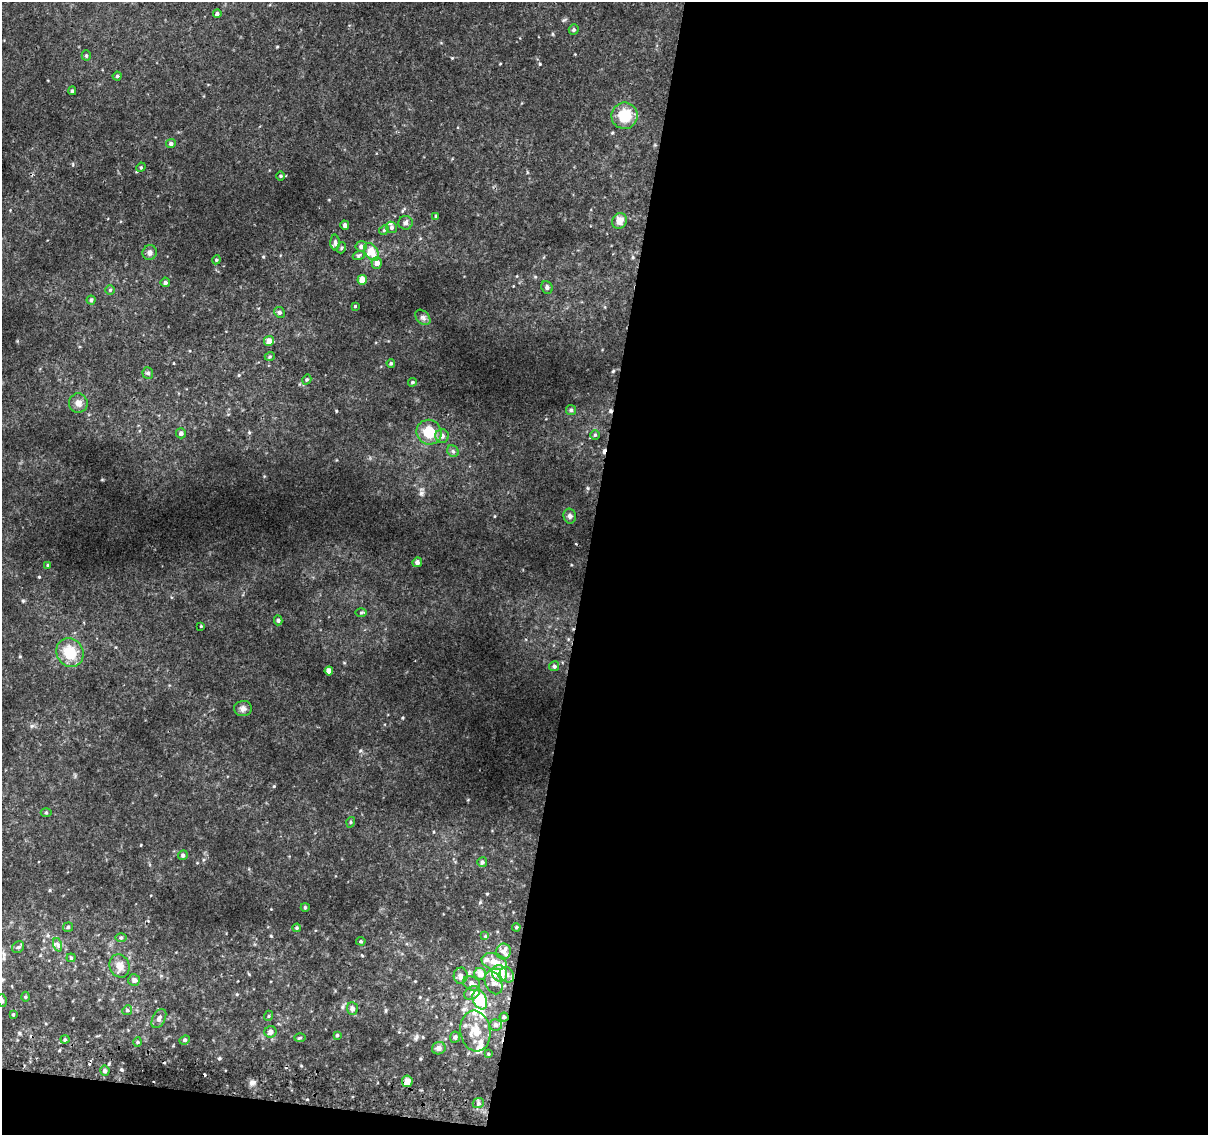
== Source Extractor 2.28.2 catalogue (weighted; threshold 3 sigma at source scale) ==
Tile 16 of 4 x 4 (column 4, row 4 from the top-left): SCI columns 3624-4829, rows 263-1395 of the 4843 x 5116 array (HDU 1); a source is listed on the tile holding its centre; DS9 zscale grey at full resolution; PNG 1210 x 1137 px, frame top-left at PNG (2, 2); each listed source drawn as its Kron ellipse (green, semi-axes under 4 px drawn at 4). Shown black and unused: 53% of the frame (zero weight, under 2 of 3 exposures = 2% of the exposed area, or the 3 px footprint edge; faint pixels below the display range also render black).
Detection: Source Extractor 2.28.2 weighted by HDU 2 'WHT'; one run over the whole footprint, this tile lists its part. Background 0.0382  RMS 0.0061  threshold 0.0272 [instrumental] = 3 sigma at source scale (4.5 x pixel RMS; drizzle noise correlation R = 1.50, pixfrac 1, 0.0396/0.0396 arcsec/px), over >= 5 px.
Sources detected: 115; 1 inside a brighter object's white glare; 4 cosmic-ray / hot-pixel residue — neither listed nor drawn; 8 inside a brighter listed object's ellipse — not listed separately; the other 102 listed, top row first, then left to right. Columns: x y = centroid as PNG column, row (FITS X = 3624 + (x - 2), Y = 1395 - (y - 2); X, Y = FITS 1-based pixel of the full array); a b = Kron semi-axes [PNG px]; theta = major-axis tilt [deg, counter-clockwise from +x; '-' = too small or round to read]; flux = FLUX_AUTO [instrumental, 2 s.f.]
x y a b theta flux
217 14 4 4 - 1.3
574 30 5 5 - 0.94
86 55 5 4 - 0.72
117 76 4 4 - 0.88
72 91 4 4 - 0.82
625 116 13 13 - 13
171 144 5 4 - 1.3
141 167 5 4 - 0.62
280 176 5 3 - 0.54
436 216 3 3 - 0.72
619 221 8 7 - 3.6
406 223 7 7 - 1.5
345 225 5 4 - 1.4
391 227 6 5 - 1.3
384 230 5 4 - 0.69
335 243 8 4 -89 1.3
361 246 5 5 - 2.1
341 248 5 3 - 0.55
371 252 10 6 -58 9.2
150 253 7 7 - 1.8
359 255 6 4 20 0.71
216 260 4 3 - 0.59
377 263 6 5 - 3
362 280 5 4 - 5.5
165 282 5 4 - 1.3
547 287 6 5 - 1.4
110 290 4 4 - 0.62
91 300 4 4 - 0.96
355 306 3 2 - 0.49
279 312 6 5 - 1.2
423 317 9 6 -48 1.6
269 341 5 5 - 4.2
270 356 5 3 - 0.63
391 363 4 3 - 0.76
148 373 5 5 - 0.92
307 379 5 3 - 0.65
412 382 4 3 - 0.7
78 403 9 9 - 2.8
571 410 5 5 - 1
429 432 13 12 - 12
181 433 5 5 - 1.4
595 435 5 5 - 0.8
442 436 7 7 - 2.4
453 451 6 5 - 1.1
570 516 7 6 - 1.4
417 562 5 4 - 1.8
48 565 4 4 - 0.66
361 612 6 4 1 0.76
278 620 5 4 - 0.88
201 626 3 3 - 0.44
70 652 15 13 -56 13
554 666 5 5 - 1.1
329 671 4 4 - 3.6
243 709 9 7 1 2
46 813 5 3 - 0.57
351 822 5 3 - 0.54
183 855 5 4 - 1.1
482 862 5 5 - 1.1
305 907 4 4 - 0.63
68 927 5 5 - 0.82
516 927 4 3 - 0.65
297 928 4 4 - 0.62
485 936 4 4 - 0.52
121 937 5 3 - 0.7
361 941 5 4 - 0.75
58 945 7 4 -72 1.2
18 947 6 5 - 1
503 951 8 7 - 2.5
71 958 4 4 - 0.63
494 962 13 8 -16 6
119 966 12 9 -66 3.9
499 973 8 7 - 8.1
480 974 6 5 - 4.3
507 975 8 6 -57 2.4
461 976 8 7 - 2.3
134 980 6 6 - 2
472 983 9 6 -26 2.8
493 983 12 8 -65 3.1
472 993 8 6 28 2
25 997 5 3 - 0.6
480 1000 10 7 -66 21
2 1001 6 5 - 1
352 1008 6 5 - 1.7
127 1010 5 4 - 0.83
13 1015 4 3 - 0.59
268 1016 5 3 - 0.52
504 1017 4 4 - 0.86
159 1018 10 6 62 2
496 1025 6 5 - 1.6
475 1031 20 15 -82 11
270 1032 6 5 - 2.3
337 1035 4 3 - 0.6
455 1037 6 5 - 1.5
300 1038 5 3 - 0.67
65 1039 4 4 - 0.7
185 1040 5 4 - 0.92
138 1042 5 3 - 0.6
439 1048 7 6 - 2.6
488 1054 4 3 - 0.54
105 1071 5 4 - 1.2
407 1081 6 5 - 4.5
478 1103 6 5 - 1.2
Overlapping masked pixels (flux is a lower limit): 1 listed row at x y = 504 1017
Isophote crosses this tile's border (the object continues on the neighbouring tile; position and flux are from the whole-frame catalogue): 1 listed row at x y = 2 1001
Unlisted compact peaks at least as high as the median listed source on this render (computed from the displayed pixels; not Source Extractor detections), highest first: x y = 252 1082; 540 64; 39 577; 421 493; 274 786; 271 936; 402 718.